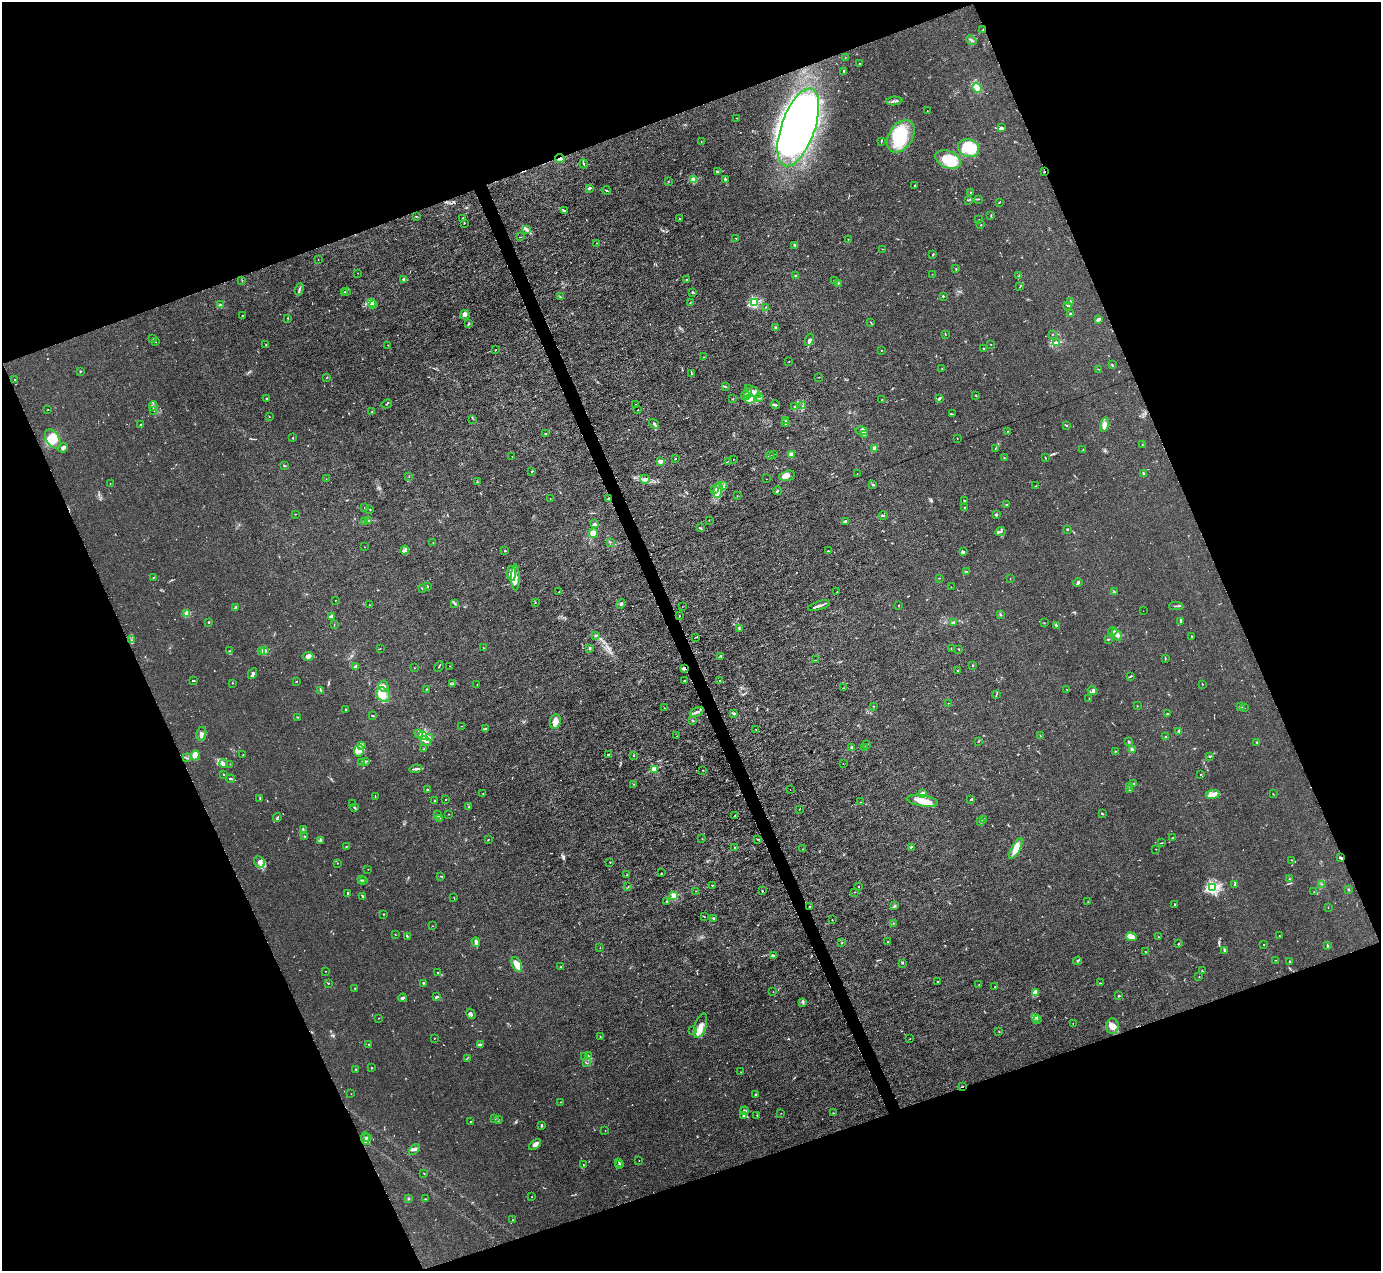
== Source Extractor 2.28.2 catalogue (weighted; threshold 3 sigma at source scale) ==
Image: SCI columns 1-5516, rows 279-5352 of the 5516 x 5500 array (HDU 1 of 3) = the unmasked area's bounding box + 8 px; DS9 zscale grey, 4 x 4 block average (1 PNG px = mean of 4 x 4 image px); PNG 1383 x 1273 px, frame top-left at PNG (2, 2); each listed source drawn as its Kron ellipse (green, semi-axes under 4 px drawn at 4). Shown black and unused: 42% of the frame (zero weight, under 3 of 6 exposures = <1% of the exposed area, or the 3 px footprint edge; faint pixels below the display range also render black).
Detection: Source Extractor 2.28.2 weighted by HDU 2 'WHT'. Background 0.0209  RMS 0.0027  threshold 0.0112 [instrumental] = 3 sigma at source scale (4.09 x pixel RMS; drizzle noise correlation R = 1.36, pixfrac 0.8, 0.05/0.05 arcsec/px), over >= 5 px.
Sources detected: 729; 9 too faint to see at this stretch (4 x 4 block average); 7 inside a brighter object's white glare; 3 cosmic-ray / hot-pixel residue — neither listed nor drawn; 21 coinciding with a brighter row at this scale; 50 inside a brighter listed object's ellipse — not listed separately; of the other 639, all 500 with FLUX_AUTO >= 0.43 (the completeness limit of this list) listed and drawn (139 fainter detections not listed), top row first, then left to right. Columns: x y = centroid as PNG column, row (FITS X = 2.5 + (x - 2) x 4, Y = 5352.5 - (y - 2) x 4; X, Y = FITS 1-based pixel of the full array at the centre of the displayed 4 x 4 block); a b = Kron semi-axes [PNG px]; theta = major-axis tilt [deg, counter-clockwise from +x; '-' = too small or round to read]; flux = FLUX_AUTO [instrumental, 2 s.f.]
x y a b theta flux
983 30 4 2 - 2
971 40 5 2 - 2.4
845 58 2 2 - 0.54
860 63 2 2 - 0.76
844 71 2 2 - 1.7
977 87 5 4 - 9.7
894 101 8 2 4 3.9
927 111 2 2 - 0.56
737 118 2 2 - 0.51
798 127 41 16 71 1200
1001 128 3 2 - 5.2
901 136 17 12 56 95
701 141 2 2 - 0.5
881 141 3 2 - 1.3
969 148 11 8 -16 40
560 159 5 3 - 3.6
948 160 13 8 -22 40
584 164 4 2 - 1.5
718 172 2 2 - 2.8
1044 172 2 2 - 1
725 179 3 2 - 2
694 180 2 2 - 68
668 181 2 2 - 0.71
914 186 2 2 - 1
589 188 3 2 - 2.1
606 190 4 2 - 1.4
970 192 2 2 - 0.78
978 199 2 2 - 0.73
968 200 2 2 - 0.94
999 202 3 2 - 1
564 211 3 2 - 1.6
991 215 3 2 - 0.86
416 216 2 2 - 0.99
463 218 3 2 - 0.71
680 218 2 2 - 0.52
979 220 2 2 - 0.72
464 223 2 2 - 0.64
981 225 2 2 - 0.81
527 229 3 2 - 2
521 237 2 2 - 0.46
736 238 2 2 - 0.52
848 239 2 2 - 0.55
597 243 2 2 - 0.77
795 245 2 2 - 0.78
883 249 2 2 - 0.71
933 254 2 2 - 1.4
318 259 2 2 - 0.48
956 268 2 2 - 0.95
358 273 2 2 - 0.56
932 274 2 2 - 0.49
796 276 3 2 - 1.4
1019 276 2 2 - 1.2
404 279 3 2 - 2.9
242 280 2 2 - 0.7
686 280 2 2 - 4.5
834 280 3 2 - 1
838 284 2 2 - 0.57
1020 287 2 2 - 0.64
299 289 6 2 71 2.7
345 292 2 2 - 0.64
347 292 2 2 - 1
693 293 4 2 - 1.7
943 296 2 2 - 1.4
560 297 2 2 - 0.47
1070 301 3 2 - 3.6
754 302 2 2 - 180
372 303 2 2 - 10
690 303 2 2 - 0.71
221 305 2 2 - 1.1
374 305 2 2 - 0.95
1067 305 4 2 - 1.7
766 307 2 2 - 0.7
1070 314 2 2 - 10
243 315 2 2 - 0.47
465 315 5 5 - 4.8
287 318 2 2 - 0.61
1098 319 3 2 - 9.3
871 322 3 2 - 0.79
468 323 4 2 - 1.4
776 328 2 2 - 11
945 334 3 2 - 0.92
1052 334 2 2 - 0.53
152 339 2 2 - 0.53
809 340 6 3 69 4.6
155 342 2 2 - 0.8
1056 342 2 2 - 1.1
266 345 2 2 - 0.81
388 345 2 2 - 0.57
991 345 2 2 - 0.44
984 348 2 2 - 1.1
495 350 2 2 - 0.93
882 350 2 2 - 0.69
704 357 2 2 - 0.51
789 362 2 2 - 0.46
1112 365 3 2 - 1.7
942 368 2 2 - 0.52
1098 369 2 2 - 0.76
80 371 2 2 - 1.3
692 373 4 2 - 2
327 377 2 2 - 0.73
819 377 2 2 - 0.54
15 380 3 2 - 0.97
725 387 3 2 - 1.4
753 391 9 2 -33 4
748 393 5 3 - 4.9
745 396 4 3 - 3.3
976 396 2 2 - 1
267 398 2 2 - 1.5
759 398 3 2 - 1.1
939 398 4 2 - 2.7
733 399 2 2 - 1.1
749 399 5 4 - 6
882 400 2 2 - 0.46
387 404 5 2 - 1.3
636 404 2 2 - 0.53
775 405 5 2 - 2.6
153 406 5 2 - 2.5
802 406 2 2 - 1.3
794 407 3 2 - 1.5
48 410 2 2 - 0.44
638 410 2 2 - 0.55
154 411 2 2 - 0.72
372 412 3 2 - 1.5
952 414 3 2 - 0.93
269 417 2 2 - 0.64
473 419 2 2 - 0.47
785 421 2 2 - 0.57
786 423 2 2 - 5
141 424 2 2 - 0.92
654 424 5 2 - 2.1
1066 425 3 2 - 1.3
1104 425 7 3 79 11
862 431 6 4 -12 5.2
1008 431 2 2 - 0.58
546 434 2 2 - 0.96
864 435 3 2 - 1.4
293 438 2 2 - 1
957 438 2 2 - 0.68
53 439 10 6 -58 26
1142 445 2 2 - 0.67
63 448 5 2 - 2.6
874 448 3 2 - 1
995 449 2 2 - 0.48
1083 450 2 2 - 0.65
774 454 2 2 - 0.86
791 454 2 2 - 32
771 455 3 2 - 0.65
512 456 2 2 - 0.44
1004 458 2 2 - 0.98
1045 458 2 2 - 1.2
675 459 2 2 - 0.58
733 460 2 2 - 1
661 461 2 2 - 27
728 461 3 2 - 0.71
285 466 4 2 - 1.3
532 471 2 2 - 1.9
857 474 2 2 - 0.62
1144 474 2 2 - 3
409 476 2 2 - 0.62
787 476 8 5 13 7.8
326 479 2 2 - 0.5
645 479 5 2 - 2.8
766 479 2 2 - 0.44
477 482 3 2 - 0.6
110 484 2 2 - 0.43
873 484 2 2 - 0.65
723 485 3 2 - 1.3
1036 486 3 2 - 1
715 489 2 2 - 0.57
718 490 8 3 79 6.6
777 491 4 2 - 1.5
737 496 2 2 - 0.59
550 499 2 2 - 0.56
609 499 2 2 - 1.7
964 501 2 2 - 1.1
1007 505 2 2 - 1.2
965 507 3 2 - 1.9
365 508 2 2 - 3.1
370 510 2 2 - 0.73
295 514 2 2 - 0.6
996 514 3 2 - 1.5
883 515 4 2 - 1.5
709 520 2 2 - 0.59
365 521 3 2 - 1.3
369 521 4 2 - 1.9
845 521 3 3 - 2
594 524 4 2 - 1.1
700 528 2 2 - 0.92
1067 529 2 2 - 1.9
1000 531 5 2 - 2.3
593 533 5 4 - 9.1
610 542 2 2 - 1.4
433 543 2 2 - 0.59
364 547 2 2 - 0.5
405 550 4 2 - 2.9
505 551 2 2 - 2
828 551 3 2 - 0.64
963 551 3 3 - 2.1
967 572 2 2 - 0.84
511 574 7 4 -86 19
153 577 2 2 - 0.59
515 577 13 3 -90 9.2
939 578 2 2 - 1
1010 579 2 2 - 0.52
1078 583 5 2 - 3.4
427 586 2 2 - 1.5
951 587 2 2 - 0.53
422 588 2 2 - 0.81
559 592 2 2 - 0.95
837 592 3 2 - 0.77
1114 592 2 2 - 0.79
335 600 2 2 - 0.66
535 602 2 2 - 0.58
454 603 2 2 - 0.7
621 604 5 3 - 2.7
370 605 2 2 - 0.85
899 605 3 2 - 0.84
819 606 11 2 18 6.7
1176 606 7 2 1 2.3
235 607 2 2 - 0.7
682 607 2 2 - 0.46
1143 611 2 2 - 0.62
187 613 2 2 - 42
1000 614 4 2 - 1.3
331 616 4 3 - 4
680 616 2 2 - 0.49
209 622 2 2 - 1.7
954 622 2 2 - 0.94
1181 622 3 2 - 1.7
1044 623 2 2 - 0.55
334 625 2 2 - 0.56
1056 625 4 2 - 2.3
739 629 3 2 - 0.62
1113 631 4 2 - 2.2
595 635 2 2 - 0.71
1117 635 6 4 -59 6.7
1192 636 3 2 - 1.3
696 637 3 2 - 1.1
1108 639 3 2 - 1.6
131 640 2 2 - 0.55
380 648 2 2 - 0.55
483 648 2 2 - 0.53
590 648 3 2 - 1.7
951 648 2 2 - 0.78
959 650 2 2 - 0.72
229 651 2 2 - 0.59
264 651 2 2 - 54
261 652 2 2 - 1.4
308 656 5 4 - 5
721 656 2 2 - 2.6
1165 658 4 2 - 1.1
816 660 3 2 - 0.78
973 665 2 2 - 1.2
355 666 4 2 - 2.4
439 666 5 2 - 1.4
450 666 2 2 - 0.67
414 668 2 2 - 1.1
685 668 3 2 - 3.5
957 671 3 2 - 1.3
253 674 6 2 63 2.7
1131 676 3 2 - 1.3
684 680 2 2 - 1.1
719 680 3 2 - 1.4
193 681 4 2 - 1
297 681 3 2 - 0.65
232 683 2 2 - 0.88
452 684 3 2 - 1.7
1203 684 2 2 - 1
477 685 2 2 - 0.54
384 686 6 5 - 6.9
843 688 2 2 - 0.55
427 689 2 2 - 1.1
1067 689 2 2 - 0.52
321 690 4 3 - 2.3
1092 691 5 3 - 3.1
996 694 3 2 - 1.1
383 695 8 6 -52 12
1089 698 2 2 - 0.44
948 703 2 2 - 0.55
874 706 2 2 - 0.76
1137 706 2 2 - 0.56
1240 706 3 2 - 1.6
664 708 2 2 - 0.52
1244 708 2 2 - 0.43
346 710 2 2 - 1.6
697 712 7 3 25 4
733 713 3 2 - 1.4
1167 714 2 2 - 2.6
373 716 3 2 - 1.4
297 717 3 2 - 0.96
692 721 2 2 - 2
555 722 7 5 82 11
461 726 2 2 - 0.49
486 728 3 2 - 1.7
756 729 2 2 - 0.77
1179 731 3 2 - 1.6
419 733 2 2 - 1.4
201 734 7 4 78 6
422 736 3 2 - 1.6
677 736 2 2 - 0.47
1040 736 2 2 - 1
1165 737 3 2 - 1.5
429 738 3 2 - 2
425 741 5 3 - 5
978 741 2 2 - 0.74
1129 742 2 2 - 1.2
1257 742 2 2 - 0.88
867 744 2 2 - 0.48
362 745 3 2 - 3
852 747 3 2 - 2.7
865 748 2 2 - 1.1
423 749 2 2 - 0.45
1132 750 2 2 - 31
359 751 6 4 79 7
1115 752 2 2 - 0.78
608 754 2 2 - 1.5
195 755 5 3 - 7.8
243 755 2 2 - 0.78
634 756 2 2 - 0.69
1210 756 3 2 - 0.85
186 758 2 2 - 0.7
365 761 3 2 - 1.8
362 762 4 2 - 1.4
223 763 4 3 - 2.9
230 764 2 2 - 0.53
843 764 2 2 - 0.57
416 769 6 2 7 3.5
654 769 2 2 - 69
703 770 3 2 - 0.65
1201 774 2 2 - 0.71
224 775 2 2 - 0.98
231 779 4 2 - 2.8
634 784 2 2 - 0.47
1134 784 3 2 - 1.3
1129 786 2 2 - 1
790 789 2 2 - 0.59
427 790 2 2 - 1.5
1129 790 2 2 - 1.2
923 793 4 3 - 4.4
483 794 2 2 - 0.59
1213 794 7 3 7 6.5
1273 794 2 2 - 0.72
375 796 3 2 - 0.88
260 798 4 2 - 2.1
445 799 2 2 - 0.7
970 799 2 2 - 1.3
435 801 3 2 - 1
922 801 16 5 -9 23
861 802 2 2 - 0.46
353 803 2 2 - 0.47
469 807 2 2 - 0.78
354 808 3 2 - 1.2
799 809 2 2 - 0.56
448 814 2 2 - 0.83
1102 814 2 2 - 1.4
438 815 2 2 - 0.87
735 816 2 2 - 0.97
277 818 4 2 - 2.2
439 818 2 2 - 0.66
983 819 2 2 - 0.49
980 821 3 2 - 1.6
303 829 3 2 - 1.4
305 836 2 2 - 1
1172 838 2 2 - 0.62
702 839 2 2 - 0.49
757 839 2 2 - 0.74
321 840 3 2 - 1.4
488 840 3 2 - 0.55
1161 843 2 2 - 0.84
346 847 2 2 - 0.67
735 847 2 2 - 1.2
911 847 2 2 - 1.2
802 849 2 2 - 0.46
1016 849 11 4 62 18
1156 849 2 2 - 0.55
1341 858 3 2 - 4.5
1292 860 3 2 - 0.83
260 862 6 5 - 7.9
610 862 2 2 - 0.68
337 863 2 2 - 0.58
368 869 2 2 - 0.43
661 873 2 2 - 0.55
627 875 2 2 - 1.1
441 876 2 2 - 0.94
1289 879 2 2 - 0.82
361 880 2 2 - 0.95
364 880 2 2 - 0.85
1235 884 2 2 - 2.1
1321 884 2 2 - 0.48
712 885 2 2 - 1
628 887 2 2 - 0.67
858 887 2 2 - 3.4
1212 887 2 2 - 300
1348 889 3 2 - 1
696 891 2 2 - 0.54
762 891 3 2 - 1.3
854 892 2 2 - 0.49
1314 892 2 2 - 0.54
347 893 3 2 - 1.1
363 896 3 2 - 2.6
674 896 2 2 - 95
454 898 3 2 - 0.86
666 901 2 2 - 1.6
1088 902 2 2 - 0.44
1175 904 2 2 - 0.99
895 905 3 2 - 1.1
809 906 2 2 - 0.97
1328 907 2 2 - 0.53
384 914 2 2 - 0.91
704 916 2 2 - 0.83
713 918 2 2 - 1.1
832 920 2 2 - 0.6
893 923 2 2 - 0.65
433 926 2 2 - 0.6
395 934 2 2 - 0.56
1279 935 2 2 - 0.74
408 937 3 2 - 0.51
1131 937 5 3 - 23
1158 937 2 2 - 0.57
476 942 5 2 - 8.5
888 942 2 2 - 0.6
842 943 2 2 - 0.76
1178 944 2 2 - 1.8
1264 944 2 2 - 0.64
1327 945 4 2 - 1.1
600 948 2 2 - 0.61
1225 950 4 2 - 2.9
1145 951 2 2 - 0.69
773 956 4 2 - 2.2
1275 960 2 2 - 0.46
1078 961 4 2 - 1.8
1290 961 2 2 - 0.71
903 963 2 2 - 1.2
517 964 8 4 -64 20
561 966 3 2 - 0.81
325 971 2 2 - 0.43
1202 971 3 2 - 1.1
438 972 2 2 - 0.95
1199 977 2 2 - 0.64
938 982 2 2 - 1.8
328 983 2 2 - 0.85
423 983 3 2 - 1.3
1100 983 2 2 - 0.45
979 985 2 2 - 0.74
995 986 2 2 - 0.48
355 988 2 2 - 0.97
773 992 2 2 - 0.59
1036 992 4 3 - 7.7
1119 996 3 2 - 1.3
436 997 4 2 - 2.4
403 998 4 2 - 2.5
802 1002 3 2 - 1.5
471 1014 5 3 - 3
1035 1017 3 2 - 1.7
378 1018 2 2 - 0.52
1037 1020 2 2 - 0.45
1073 1023 2 2 - 0.46
700 1026 12 5 73 13
1112 1026 7 6 - 11
693 1030 3 2 - 1.3
999 1032 2 2 - 0.82
600 1037 2 2 - 0.69
434 1038 2 2 - 0.54
910 1039 2 2 - 0.43
368 1044 2 2 - 0.51
481 1045 3 2 - 2
588 1056 2 2 - 1.4
584 1057 2 2 - 0.52
467 1058 2 2 - 0.9
586 1063 3 2 - 0.76
372 1068 2 2 - 0.93
356 1069 2 2 - 0.56
741 1072 2 2 - 0.45
962 1086 2 2 - 4.1
351 1094 2 2 - 0.48
755 1095 3 2 - 0.94
561 1102 2 2 - 0.66
744 1111 4 2 - 2.1
781 1113 2 2 - 0.59
833 1113 2 2 - 0.52
757 1115 2 2 - 0.52
744 1116 3 2 - 1.5
495 1119 2 2 - 1
498 1119 2 2 - 1.1
470 1122 2 2 - 0.59
542 1125 3 2 - 1.7
605 1131 2 2 - 0.49
365 1138 6 3 -82 4.5
368 1138 3 2 - 1.4
535 1145 7 4 41 5.4
414 1149 6 3 43 4
639 1161 2 2 - 0.44
618 1162 2 2 - 0.68
619 1164 3 2 - 1.5
583 1165 3 2 - 0.44
424 1173 2 2 - 0.83
532 1197 2 2 - 0.47
408 1199 2 2 - 1.1
426 1199 3 2 - 1.2
513 1220 2 2 - 0.78
Overlapping masked pixels (flux is a lower limit): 7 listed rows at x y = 983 30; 560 159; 1044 172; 609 499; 685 668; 1341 858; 962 1086
Diffuse or blended objects may show on this block-average render without a row.